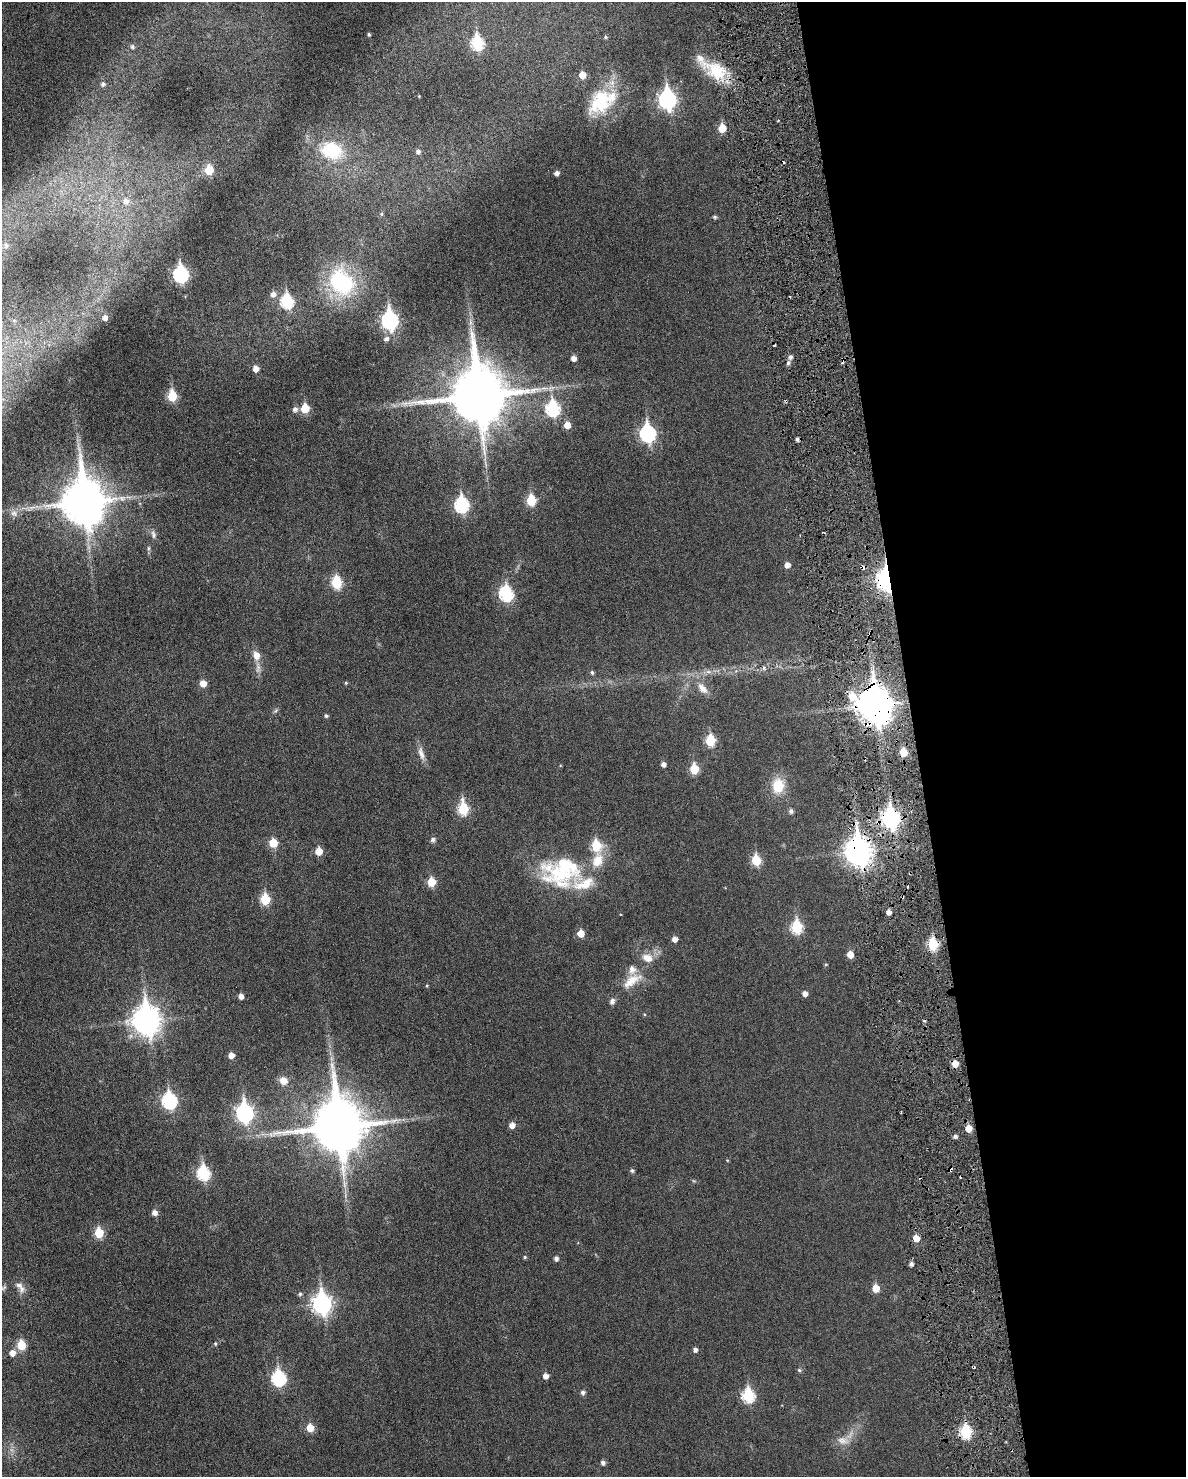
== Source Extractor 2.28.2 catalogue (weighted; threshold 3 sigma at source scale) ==
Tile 8 of 4 x 3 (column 4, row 2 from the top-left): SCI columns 3584-4767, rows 1634-3108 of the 4786 x 4824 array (HDU 1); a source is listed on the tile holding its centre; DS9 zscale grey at full resolution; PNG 1188 x 1479 px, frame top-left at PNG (2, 2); no overlay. Shown black and unused: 23% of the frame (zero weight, under 3 of 6 exposures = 1% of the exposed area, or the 3 px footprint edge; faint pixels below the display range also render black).
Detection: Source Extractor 2.28.2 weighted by HDU 2 'WHT'; one run over the whole footprint, this tile lists its part. Background 0.0355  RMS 0.0047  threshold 0.019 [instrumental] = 3 sigma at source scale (4.09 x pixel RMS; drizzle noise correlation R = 1.36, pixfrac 0.8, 0.05/0.05 arcsec/px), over >= 5 px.
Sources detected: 146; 1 too faint to see at this stretch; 11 cosmic-ray / hot-pixel residue — not listed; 8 inside a brighter listed object's ellipse — not listed separately; the other 126 listed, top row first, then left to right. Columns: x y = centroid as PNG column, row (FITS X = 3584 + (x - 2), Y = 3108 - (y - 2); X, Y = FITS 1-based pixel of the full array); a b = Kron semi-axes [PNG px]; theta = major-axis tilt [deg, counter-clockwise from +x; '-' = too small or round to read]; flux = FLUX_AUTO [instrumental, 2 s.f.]
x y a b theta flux
369 34 4 4 - 0.6
605 37 5 4 - 0.61
477 43 8 6 -82 43
132 47 6 6 - 1.1
716 71 36 18 -28 15
582 75 6 5 - 4.8
103 84 6 6 - 1.3
419 96 3 3 - 0.29
667 99 9 7 -83 140
603 100 42 24 22 20
722 128 6 5 - 9
332 151 24 18 -17 23
418 151 6 6 - 1.5
209 170 6 6 - 13
557 173 5 4 - 1.7
126 201 8 7 - 2.4
381 214 5 4 - 0.57
715 217 5 4 - 0.79
6 245 8 6 -89 1.1
181 274 8 7 - 75
341 282 32 25 -51 40
273 294 7 6 - 2
287 301 8 6 -81 45
105 317 6 6 - 2
14 320 6 5 - 0.82
390 320 9 7 -83 110
470 322 11 5 -90 1.8
386 339 6 5 - 1.4
790 357 5 5 - 1.3
574 358 5 4 - 2.3
788 363 6 5 - 0.96
256 369 6 5 - 3.1
478 395 18 16 -85 2900
172 396 6 5 - 20
305 408 6 5 - 13
553 408 8 7 - 54
295 409 6 6 - 1.6
567 425 6 5 - 4.5
647 433 9 7 -83 87
531 500 6 5 - 21
84 502 15 12 -83 1700
462 504 8 7 - 59
14 513 11 9 -39 2.4
153 534 12 6 -77 1.7
148 548 8 4 90 0.77
787 565 5 5 - 2.6
886 579 8 6 -84 210
336 582 7 6 - 26
506 594 8 7 - 50
256 655 11 8 -75 3.7
258 667 16 6 89 2.3
764 668 6 5 - 0.83
592 672 5 5 - 0.85
203 683 5 5 - 4.6
346 683 5 4 - 0.47
702 688 18 9 -48 4
875 704 13 11 -58 900
275 711 8 4 31 0.7
326 716 5 4 - 0.75
710 740 6 6 - 20
903 752 6 5 - 9
421 753 21 7 -74 3.1
663 764 5 5 - 1.7
694 769 6 5 - 16
778 786 15 12 86 10
463 809 7 6 - 28
791 811 6 5 - 1
891 818 9 7 -84 150
878 822 7 6 - 2.3
433 840 7 6 - 1.1
273 843 6 5 - 12
596 845 7 6 - 19
319 851 6 5 - 6.5
858 851 11 8 -81 420
756 860 6 5 - 17
561 874 57 28 0 33
431 882 6 5 - 10
265 899 6 6 - 20
889 912 4 4 - 2.3
796 927 7 6 - 31
581 933 6 5 - 5.2
675 939 5 5 - 2.3
933 944 6 5 - 26
850 954 5 5 - 5
647 958 15 10 -18 4.5
826 964 4 4 - 0.5
632 981 31 12 37 8.6
427 986 4 4 - 0.39
805 993 5 5 - 2.4
241 996 5 5 - 2
146 1020 11 9 -83 450
231 1055 5 5 - 3.1
955 1064 6 5 - 4.1
283 1081 11 9 -41 3.5
169 1101 8 7 - 70
244 1113 9 7 -81 130
512 1125 5 5 - 3
338 1126 18 15 -80 2400
969 1128 5 5 - 5.9
955 1136 5 4 - 1.2
727 1160 4 3 - 0.34
632 1170 5 4 - 0.94
203 1173 8 6 -81 43
155 1212 6 6 - 2.2
99 1233 6 5 - 17
916 1238 6 5 - 5.1
525 1257 4 3 - 0.61
556 1258 5 4 - 1.4
911 1264 4 4 - 1.4
876 1288 5 5 - 7.2
22 1289 12 8 84 2.2
300 1294 5 5 - 0.87
322 1303 9 8 - 180
215 1344 5 4 - 0.56
21 1345 6 5 - 14
695 1350 5 5 - 1.4
12 1353 7 6 - 3.2
799 1370 5 5 - 0.66
545 1376 5 5 - 2.6
278 1378 8 7 - 54
583 1392 6 5 - 1.1
748 1395 7 6 - 39
310 1428 6 6 - 7
966 1431 7 6 - 37
843 1441 19 11 -7 4.2
603 1463 5 4 - 1.4
Overlapping masked pixels (flux is a lower limit): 8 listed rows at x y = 886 579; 875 704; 903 752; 891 818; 878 822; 858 851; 933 944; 955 1064